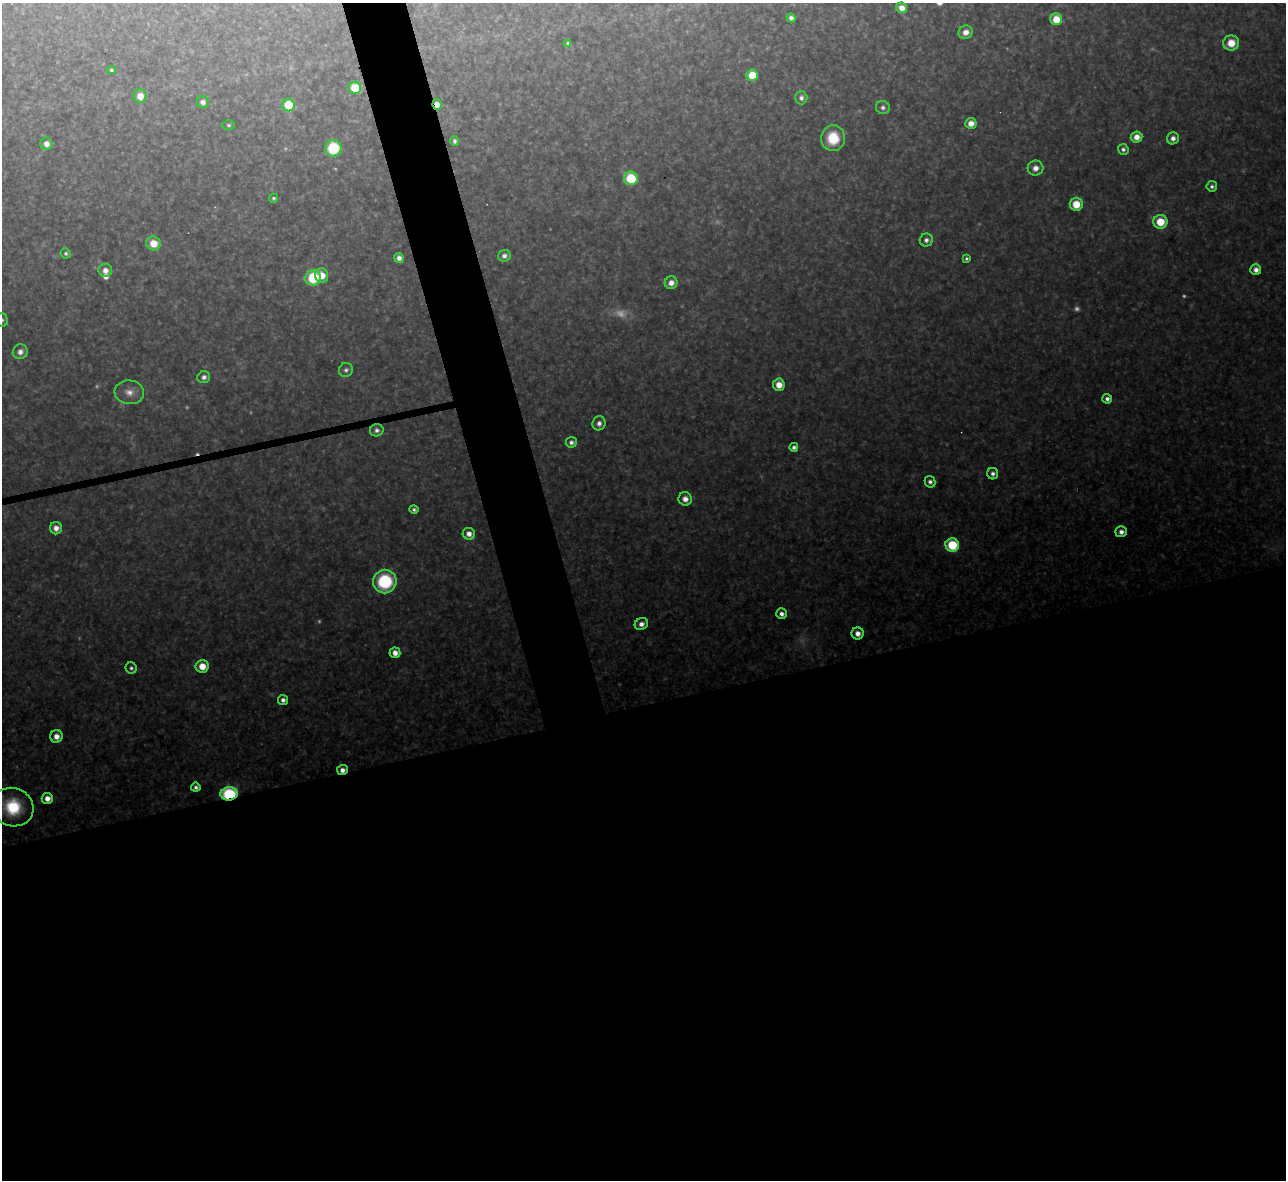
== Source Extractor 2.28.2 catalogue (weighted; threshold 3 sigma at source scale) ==
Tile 15 of 4 x 4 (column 3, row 4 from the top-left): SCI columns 2567-3850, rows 142-1319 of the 5133 x 5115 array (HDU 1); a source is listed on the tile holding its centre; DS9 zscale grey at full resolution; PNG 1288 x 1182 px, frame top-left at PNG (2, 3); each listed source drawn as its Kron ellipse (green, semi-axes under 4 px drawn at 4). Shown black and unused: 44% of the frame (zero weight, under 3 of 4 exposures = <1% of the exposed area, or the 3 px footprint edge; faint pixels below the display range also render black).
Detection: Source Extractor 2.28.2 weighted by HDU 2 'WHT'; one run over the whole footprint, this tile lists its part. Background 0.317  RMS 0.019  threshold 0.0876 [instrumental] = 3 sigma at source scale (4.5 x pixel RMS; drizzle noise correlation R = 1.50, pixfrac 1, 0.05/0.05 arcsec/px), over >= 5 px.
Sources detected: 83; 7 too faint to see at this stretch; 1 cosmic-ray / hot-pixel residue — neither listed nor drawn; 1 inside a brighter listed object's ellipse — not listed separately; the other 74 listed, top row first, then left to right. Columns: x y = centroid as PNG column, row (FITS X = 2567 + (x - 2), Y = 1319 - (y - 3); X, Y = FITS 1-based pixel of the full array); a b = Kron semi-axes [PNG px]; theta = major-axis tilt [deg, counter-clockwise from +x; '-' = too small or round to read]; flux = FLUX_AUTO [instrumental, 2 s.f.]
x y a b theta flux
902 8 6 5 - 19
791 18 4 4 - 8.9
1056 19 6 6 - 44
966 32 7 6 - 16
568 43 4 4 - 6.4
1231 43 8 7 - 37
111 70 4 4 - 4
752 75 5 5 - 63
355 88 6 6 - 59
140 96 7 6 - 24
801 98 6 6 - 8.6
203 102 6 6 - 10
437 104 6 4 -80 18
288 105 6 6 - 66
883 108 7 6 - 7.5
971 123 5 5 - 19
228 125 6 4 -2 3.5
1137 137 6 5 - 19
833 138 13 12 - 63
1173 138 6 6 - 12
455 141 5 4 - 5.6
46 144 6 6 - 16
333 148 8 8 - 100
1123 149 5 5 - 6.5
1036 168 8 7 - 16
631 178 7 6 - 99
1212 186 5 5 - 6.1
274 198 4 4 - 4
1076 204 6 6 - 45
1160 222 7 7 - 59
926 240 6 6 - 9.5
153 243 7 7 - 40
66 253 5 5 - 4.5
504 256 6 5 - 8.9
399 258 5 4 - 12
966 258 4 3 - 4
105 270 7 6 - 15
1256 270 5 5 - 16
322 276 7 6 - 29
313 278 8 7 - 100
671 283 6 6 - 17
2 320 7 6 - 5.1
20 352 7 7 - 12
346 370 7 7 - 7
204 377 6 6 - 8.8
779 385 6 6 - 28
129 392 15 12 -6 22
1107 399 5 4 - 10
599 423 7 6 - 11
377 430 7 6 - 8.4
571 442 5 5 - 10
794 447 4 4 - 7.7
993 474 6 5 - 9
930 482 6 5 - 8.5
685 499 7 6 - 18
414 510 5 4 - 5.9
56 528 6 6 - 17
1121 532 6 5 - 12
469 534 6 6 - 14
952 545 7 6 - 100
385 581 12 11 - 170
781 614 5 5 - 11
641 624 7 6 - 14
858 633 6 6 - 16
395 653 5 5 - 18
202 666 6 6 - 36
131 668 6 5 - 5.7
283 700 5 5 - 9.4
56 736 6 6 - 19
342 770 5 5 - 14
196 787 4 4 - 7.3
229 794 9 6 7 160
47 798 5 5 - 20
13 807 21 19 -21 120
Overlapping masked pixels (flux is a lower limit): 3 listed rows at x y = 437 104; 342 770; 229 794
Isophote crosses this tile's border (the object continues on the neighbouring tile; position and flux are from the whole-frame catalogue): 2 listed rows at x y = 2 320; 13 807